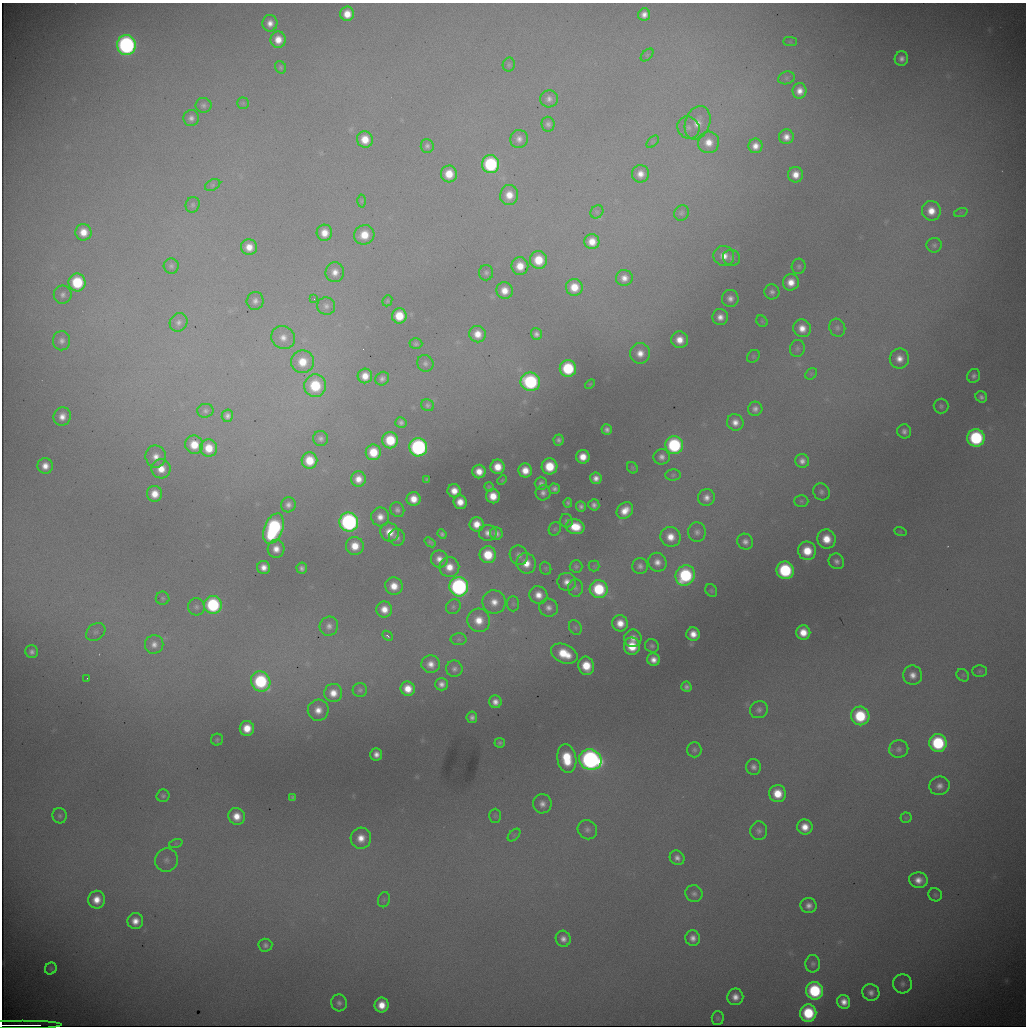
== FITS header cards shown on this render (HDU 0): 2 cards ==
NAXIS1  =                 1024 / length of data axis 1
NAXIS2  =                 1024 / length of data axis 2

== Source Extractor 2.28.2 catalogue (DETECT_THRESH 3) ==
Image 1024 x 1024 px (HDU 0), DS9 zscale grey, 1 PNG px = 1 image px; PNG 1028 x 1028 px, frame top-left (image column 1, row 1024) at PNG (2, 3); each listed source drawn as its Kron ellipse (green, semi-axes under 4 px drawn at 4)
Background 6990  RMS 84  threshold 253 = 3 sigma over >= 5 px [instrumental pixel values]
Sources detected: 279; all 279 listed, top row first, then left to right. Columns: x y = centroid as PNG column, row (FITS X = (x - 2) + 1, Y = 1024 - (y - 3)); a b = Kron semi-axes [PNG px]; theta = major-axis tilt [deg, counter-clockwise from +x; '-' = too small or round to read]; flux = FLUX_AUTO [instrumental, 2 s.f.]
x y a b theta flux
347 14 7 7 - 9.4e+04
644 15 6 6 - 3.9e+04
270 23 8 7 - 5.0e+04
278 40 8 7 - 8.6e+04
790 42 7 4 0 8.0e+03
126 45 10 9 - 1.7e+06
647 55 8 4 45 1.0e+04
901 59 7 6 - 3.1e+04
509 65 7 6 - 1.1e+04
281 67 6 5 - 1.2e+04
786 78 8 6 18 1.6e+04
800 91 8 7 - 5.8e+04
549 99 9 8 - 3.0e+04
243 103 6 6 - 9.0e+03
203 105 8 7 - 2.0e+04
191 118 8 7 - 3.0e+04
698 123 17 12 70 9.5e+04
548 124 7 6 - 2.0e+04
688 128 11 10 - 4.1e+04
786 137 7 7 - 5.0e+04
365 139 8 8 - 1.1e+05
519 139 9 8 - 3.7e+04
653 142 7 4 45 1.1e+04
708 142 11 10 - 8.9e+04
427 146 7 6 - 1.9e+04
755 146 7 7 - 5.6e+04
490 164 9 8 - 6.1e+05
449 174 8 8 - 1.2e+05
640 174 8 8 - 5.9e+04
795 175 8 7 - 7.3e+04
213 185 8 5 27 1.2e+04
509 195 10 9 - 9.5e+04
362 201 6 4 89 7.9e+03
193 205 8 7 - 1.5e+04
931 211 10 9 - 9.5e+04
597 212 7 6 - 1.4e+04
961 212 7 4 18 1.0e+04
681 213 8 7 - 1.5e+04
83 232 8 8 - 9.3e+04
324 233 8 8 - 8.1e+04
364 235 10 9 - 1.3e+05
592 242 7 7 - 8.4e+04
934 245 8 7 - 1.6e+04
249 247 8 8 - 7.5e+04
724 256 10 10 - 7.5e+04
732 258 9 8 - 2.2e+04
538 260 9 8 - 1.7e+05
171 266 7 7 - 1.7e+04
520 266 9 8 - 1.1e+05
799 266 8 7 - 1.6e+04
335 272 10 9 - 5.7e+04
486 273 7 7 - 1.8e+04
624 278 8 8 - 4.8e+04
77 282 9 8 - 3.3e+05
791 282 8 8 - 7.9e+04
574 287 8 8 - 1.2e+05
504 291 8 8 - 8.1e+04
772 292 7 7 - 2.4e+04
63 295 9 9 - 3.0e+04
730 298 8 8 - 3.9e+04
314 299 3 2 - 4.7e+03
255 301 9 8 - 3.2e+04
387 301 6 4 67 8.6e+03
326 306 9 8 - 2.8e+04
399 316 7 7 - 1.5e+05
720 317 8 8 - 4.9e+04
762 321 6 5 - 7.9e+03
179 322 9 8 - 2.8e+04
802 328 9 8 - 7.3e+04
837 328 9 8 - 2.1e+04
477 334 8 8 - 8.1e+04
536 334 6 5 - 2.6e+04
283 338 12 11 - 6.2e+04
680 340 8 8 - 8.5e+04
62 341 9 8 - 3.2e+04
416 344 6 5 - 1.3e+04
797 348 8 7 - 1.8e+04
640 353 10 10 - 7.3e+04
753 356 7 5 46 9.8e+03
899 358 10 9 - 6.2e+04
302 362 11 11 - 1.4e+05
425 363 8 8 - 2.3e+04
568 368 8 8 - 3.9e+05
811 374 6 5 - 1.0e+04
365 376 7 7 - 7.8e+04
974 376 7 6 - 2.3e+04
382 379 7 6 - 2.2e+04
530 382 10 9 - 7.3e+05
590 384 6 3 44 6.3e+03
315 386 11 11 - 3.1e+05
981 397 6 5 - 2.1e+04
428 405 6 6 - 1.6e+04
941 406 7 7 - 1.7e+04
755 409 7 7 - 2.8e+04
205 411 8 7 - 1.8e+04
62 416 9 8 - 6.0e+04
227 416 6 5 - 2.5e+04
401 422 5 5 - 2.1e+04
735 422 8 8 - 5.3e+04
607 430 5 5 - 2.4e+04
904 431 7 7 - 2.8e+04
321 438 7 7 - 2.4e+04
976 438 9 9 - 6.4e+05
390 440 8 8 - 2.3e+05
558 440 5 5 - 2.1e+04
194 445 9 9 - 1.3e+05
674 445 9 9 - 6.4e+05
418 447 9 9 - 1.2e+06
209 448 9 8 - 1.3e+05
373 452 8 7 - 1.6e+05
156 456 11 10 - 6.4e+04
583 457 7 6 - 8.5e+04
662 457 8 7 - 3.5e+04
309 460 8 8 - 1.6e+05
802 461 7 7 - 3.5e+04
45 466 8 7 - 6.2e+04
549 466 8 8 - 2.0e+05
498 467 7 7 - 1.0e+05
632 468 6 5 - 8.1e+03
161 469 9 9 - 9.2e+04
525 470 7 7 - 8.7e+04
479 471 7 6 - 7.4e+04
673 475 8 5 2 1.2e+04
596 478 6 5 - 3.8e+04
358 479 8 7 - 7.1e+04
427 479 3 3 - 7.2e+03
502 480 5 4 - 6.6e+03
541 483 7 6 - 2.2e+04
489 487 5 4 - 9.6e+03
554 489 5 5 - 2.2e+04
454 491 6 6 - 6.9e+04
821 492 9 8 - 2.1e+04
543 493 7 7 - 2.8e+04
155 494 8 7 - 9.2e+04
493 496 7 7 - 1.0e+05
706 497 8 8 - 4.4e+04
414 499 7 7 - 8.5e+04
801 501 7 6 - 1.2e+04
460 502 7 6 - 7.7e+04
568 503 5 4 - 1.3e+04
288 505 7 7 - 3.1e+04
594 505 5 5 - 2.4e+04
581 506 5 5 - 2.1e+04
397 510 7 7 - 2.2e+04
625 511 9 7 45 8.9e+04
380 517 9 9 - 6.1e+04
566 521 7 6 - 1.5e+04
349 522 9 9 - 1.6e+06
477 524 7 7 - 8.7e+04
575 527 9 7 -13 1.5e+05
273 529 16 9 69 8.9e+05
555 529 7 6 - 1.1e+04
900 531 6 4 -20 6.1e+03
390 532 10 9 - 9.6e+04
697 532 10 9 - 2.8e+04
488 533 9 8 - 4.3e+04
442 534 5 4 - 1.6e+04
496 534 6 6 - 2.9e+04
397 537 8 8 - 2.9e+04
670 537 10 10 - 9.5e+04
826 539 9 9 - 1.2e+05
430 542 6 4 -38 1.2e+04
745 542 8 7 - 3.4e+04
355 546 9 9 - 1.1e+05
276 549 9 8 - 6.5e+04
807 551 9 9 - 1.6e+05
488 555 8 8 - 2.0e+05
519 555 10 8 -63 3.3e+04
439 559 9 8 - 5.4e+04
836 561 8 7 - 2.7e+04
657 562 9 9 - 5.1e+04
526 563 10 9 - 9.4e+04
576 566 6 6 - 1.3e+04
594 566 5 5 - 8.8e+03
640 566 8 7 - 2.7e+04
264 567 6 6 - 5.6e+04
449 567 10 10 - 9.6e+04
302 568 5 5 - 2.3e+04
546 568 6 5 - 9.2e+03
785 570 9 8 - 5.6e+05
685 575 10 9 - 5.9e+05
567 582 9 9 - 5.3e+04
394 586 9 8 - 9.3e+04
459 587 9 9 - 1.5e+06
575 588 9 7 -89 1.8e+04
599 589 9 9 - 3.5e+05
711 590 7 5 -60 1.0e+04
538 595 9 8 - 7.1e+04
163 598 7 6 - 1.3e+04
494 602 12 11 - 7.8e+04
513 604 7 6 - 1.5e+04
213 605 9 9 - 5.8e+05
196 607 9 8 - 2.1e+04
453 607 8 7 - 1.7e+04
548 608 9 9 - 3.8e+04
384 609 8 8 - 7.6e+04
479 620 12 11 - 1.2e+05
620 623 8 8 - 8.6e+04
329 626 9 9 - 3.6e+04
575 627 8 6 -59 1.2e+04
96 632 10 8 38 2.5e+04
803 632 7 7 - 1.0e+05
693 634 7 6 - 7.0e+04
387 636 6 3 -43 1.1e+04
633 638 9 8 - 4.8e+04
459 639 8 6 -1 1.3e+04
154 644 9 9 - 4.2e+04
632 646 9 8 - 1.7e+05
652 646 7 6 - 1.6e+04
32 652 6 6 - 2.4e+04
564 654 14 9 -25 2.0e+05
653 660 6 6 - 5.1e+04
431 664 9 8 - 5.8e+04
586 666 9 8 - 1.7e+05
454 669 8 8 - 2.5e+04
979 671 7 5 0 1.3e+04
913 675 9 9 - 5.3e+04
963 675 7 5 -45 1.2e+04
87 678 2 2 - 3.2e+03
261 681 10 9 - 5.7e+05
441 684 6 6 - 3.5e+04
686 687 5 5 - 2.0e+04
408 689 7 7 - 9.9e+04
360 690 7 7 - 1.5e+04
333 693 9 9 - 8.3e+04
495 702 6 6 - 4.4e+04
318 710 10 10 - 7.6e+04
759 710 9 8 - 2.5e+04
860 716 9 9 - 3.6e+05
472 717 5 5 - 2.5e+04
247 728 7 7 - 1.1e+05
217 740 6 6 - 1.2e+04
500 743 5 5 - 1.4e+04
938 743 9 8 - 5.2e+05
899 749 9 8 - 2.6e+04
694 750 7 7 - 1.6e+04
376 754 6 6 - 4.3e+04
567 759 14 9 -81 2.6e+05
590 760 11 10 - 2.2e+06
754 767 8 7 - 2.8e+04
939 786 10 9 - 4.3e+04
777 794 8 8 - 1.4e+05
163 796 6 6 - 1.5e+04
293 797 4 4 - 1.0e+04
542 804 9 9 - 4.2e+04
60 816 8 7 - 1.5e+04
237 816 8 8 - 8.7e+04
495 816 7 6 - 1.1e+04
906 818 5 5 - 8.2e+03
805 827 8 7 - 8.4e+04
587 830 10 9 - 3.0e+04
759 831 9 8 - 2.5e+04
514 835 7 4 45 1.2e+04
361 838 10 10 - 8.5e+04
176 843 7 4 18 1.1e+04
677 858 8 7 - 3.3e+04
166 860 12 11 - 4.8e+04
918 880 9 8 - 6.2e+04
694 894 9 8 - 2.2e+04
935 895 7 6 - 1.2e+04
97 900 9 8 - 8.7e+04
384 900 8 6 70 1.3e+04
809 906 8 7 - 3.9e+04
135 921 8 8 - 6.4e+04
693 938 8 7 - 4.1e+04
563 939 8 7 - 3.9e+04
265 945 7 6 - 2.0e+04
813 964 9 7 86 2.0e+04
51 968 6 5 - 1.0e+04
902 984 9 9 - 2.7e+04
815 991 9 8 - 4.9e+05
871 993 8 8 - 3.6e+04
735 997 8 8 - 5.5e+04
844 1002 7 6 - 5.6e+04
339 1003 8 8 - 2.4e+04
382 1005 7 7 - 1.0e+05
808 1013 8 8 - 3.3e+05
718 1018 7 6 - 1.2e+04
21 1025 39 2 0 2.0e+06
At the frame edge (FLAGS 8, measured only in part): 1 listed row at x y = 21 1025